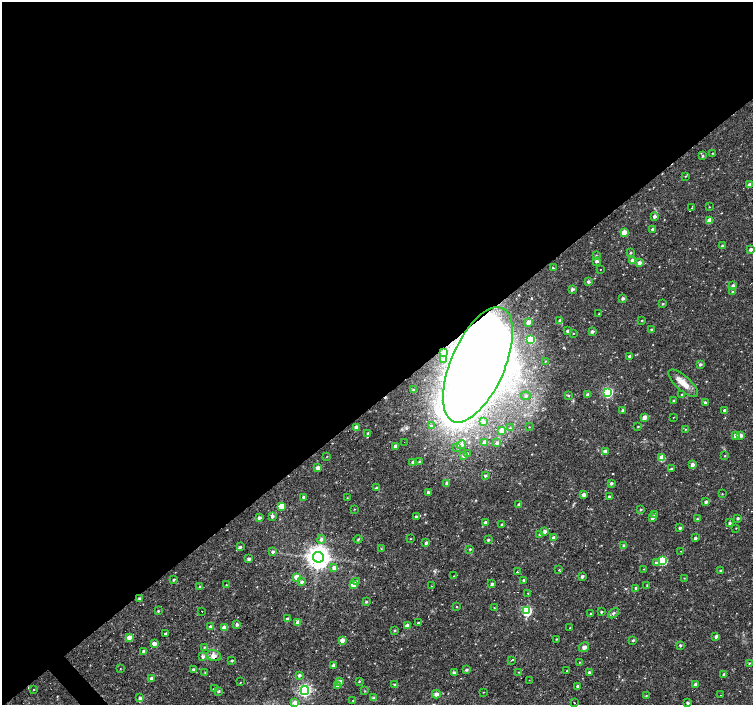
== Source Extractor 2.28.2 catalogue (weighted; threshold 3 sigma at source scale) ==
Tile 2 of 4 x 4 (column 2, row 1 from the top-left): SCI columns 1504-3004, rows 4421-5826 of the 6006 x 5966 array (HDU 1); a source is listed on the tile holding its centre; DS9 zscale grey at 2 x 2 block average (1 PNG px = mean of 2 x 2 image px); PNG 755 x 707 px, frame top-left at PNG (2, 2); each listed source drawn as its Kron ellipse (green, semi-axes under 4 px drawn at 4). Shown black and unused: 57% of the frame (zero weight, under 3 of 4 exposures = <1% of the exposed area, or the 3 px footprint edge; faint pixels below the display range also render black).
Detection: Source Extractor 2.28.2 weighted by HDU 2 'WHT'; one run over the whole footprint, this tile lists its part. Background 0.0326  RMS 0.0024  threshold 0.0109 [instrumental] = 3 sigma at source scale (4.5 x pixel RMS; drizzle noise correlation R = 1.50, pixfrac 1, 0.0396/0.0396 arcsec/px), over >= 5 px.
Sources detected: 235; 2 inside a brighter object's white glare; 11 cosmic-ray / hot-pixel residue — neither listed nor drawn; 3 inside a brighter listed object's ellipse — not listed separately; the other 219 listed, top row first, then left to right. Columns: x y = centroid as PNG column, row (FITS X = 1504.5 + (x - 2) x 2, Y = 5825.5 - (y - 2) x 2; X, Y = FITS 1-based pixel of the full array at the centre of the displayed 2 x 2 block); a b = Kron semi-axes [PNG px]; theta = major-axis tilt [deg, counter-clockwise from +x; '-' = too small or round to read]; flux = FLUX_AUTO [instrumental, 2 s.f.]
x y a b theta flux
712 153 3 2 - 0.3
702 156 3 3 - 0.65
686 176 3 2 - 0.38
749 185 3 3 - 1.7
709 207 2 2 - 0.34
692 208 2 2 - 0.24
654 216 3 3 - 1.5
710 220 3 3 - 5.8
652 229 2 2 - 1.1
624 232 3 3 - 6.1
722 246 3 3 - 1.3
751 249 3 3 - 1.3
630 252 3 2 - 0.56
596 255 3 2 - 0.29
632 260 3 3 - 1.9
597 261 3 2 - 1.3
639 263 3 3 - 2.5
553 268 4 2 - 0.64
600 269 2 2 - 0.27
588 282 3 2 - 1.7
733 285 3 3 - 1.5
572 289 3 3 - 1.4
733 292 3 3 - 1.2
623 298 3 2 - 1.3
663 304 3 2 - 0.46
599 314 2 2 - 0.3
560 320 3 2 - 1.6
642 320 2 2 - 0.4
528 322 3 3 - 4.4
651 329 3 2 - 0.6
568 331 2 2 - 1.7
592 331 3 3 - 1.5
573 333 2 2 - 0.26
531 339 4 3 - 24
443 352 2 2 - 0.39
630 357 2 2 - 2.3
444 360 2 2 - 0.9
545 361 2 2 - 0.32
700 364 3 2 - 1.1
478 365 62 27 66 750
683 383 18 7 -41 6.5
413 390 3 2 - 0.52
608 392 4 4 - 47
682 394 3 2 - 0.48
588 395 3 3 - 1.9
526 396 4 3 - 0.8
568 396 3 3 - 0.53
673 400 3 2 - 0.6
705 402 2 2 - 1.2
623 410 3 3 - 0.87
724 410 3 3 - 1.3
645 417 3 3 - 4.4
673 417 2 2 - 0.24
483 421 3 3 - 1.1
431 425 4 3 - 0.78
638 426 2 2 - 0.44
356 427 3 3 - 3.5
529 427 2 2 - 0.29
510 428 3 2 - 0.48
685 429 3 2 - 0.29
501 430 3 3 - 4.1
368 433 3 2 - 0.75
736 436 3 3 - 3.9
741 436 3 3 - 2
404 442 2 2 - 0.57
485 442 3 3 - 3.1
497 443 4 3 - 1.2
461 445 4 4 - 2.9
395 446 3 3 - 3.3
457 447 2 2 - 0.51
605 451 3 3 - 3.7
468 454 3 2 - 1.3
463 455 3 3 - 1.4
327 456 2 2 - 0.2
725 456 2 2 - 0.39
662 458 3 3 - 11
419 461 3 2 - 0.55
413 462 3 3 - 1.2
692 465 3 3 - 2.3
318 468 3 3 - 3.7
671 469 3 2 - 0.63
485 475 3 3 - 1
447 483 3 3 - 1.2
611 483 3 2 - 1.1
377 488 3 2 - 1.5
428 492 2 2 - 1.1
722 494 3 2 - 0.31
584 495 3 3 - 3
609 496 3 2 - 1.3
303 497 3 2 - 1.2
347 498 2 2 - 0.28
706 502 3 2 - 1.7
519 504 3 2 - 1.5
281 506 3 3 - 10
354 509 3 2 - 0.36
640 509 3 2 - 0.61
655 514 3 3 - 1.4
272 516 3 2 - 1.5
416 517 3 3 - 1.2
259 518 3 2 - 1.8
652 518 3 3 - 1.4
738 518 2 2 - 0.99
697 519 3 2 - 0.68
485 523 3 3 - 3.2
730 523 3 3 - 1.2
502 525 2 2 - 1.5
680 528 2 2 - 1.1
736 528 2 2 - 0.24
545 531 3 3 - 2.2
540 534 3 3 - 1.5
554 538 3 2 - 4.7
695 538 2 2 - 1.5
321 539 4 4 - 1.3
358 539 4 3 - 0.51
410 539 2 2 - 0.27
488 540 3 2 - 0.89
426 543 3 2 - 1.3
624 545 3 3 - 1.3
240 547 3 3 - 1.2
381 549 2 2 - 0.27
470 549 3 2 - 0.55
273 551 3 3 - 1.2
681 551 2 2 - 0.76
318 557 5 5 - 540
248 559 3 3 - 1.5
663 560 4 3 - 27
656 563 4 3 - 1.6
334 568 3 3 - 2
644 569 2 2 - 0.32
559 570 3 2 - 0.38
720 570 2 2 - 0.64
517 572 2 2 - 1.4
454 576 2 2 - 0.26
582 576 3 3 - 1.3
297 577 3 3 - 8.2
684 578 2 2 - 0.28
174 580 3 2 - 0.63
524 580 2 2 - 1.2
302 582 3 3 - 1.6
356 582 3 3 - 1.5
492 584 3 3 - 1.6
226 585 2 2 - 0.28
353 585 3 3 - 6.4
647 585 2 2 - 0.47
200 586 3 3 - 0.58
431 586 2 2 - 0.19
636 588 3 2 - 1.1
528 593 3 2 - 0.34
139 598 3 3 - 1.2
366 602 3 2 - 0.69
457 607 2 2 - 0.31
494 607 2 2 - 0.34
158 611 3 3 - 0.48
202 611 2 2 - 0.21
527 611 4 4 - 49
601 612 3 2 - 0.69
591 613 2 2 - 0.77
613 613 6 3 44 0.96
287 619 3 2 - 1.1
298 622 3 3 - 4.4
418 623 3 3 - 0.83
237 624 3 3 - 1.3
407 625 3 3 - 1.5
211 626 3 3 - 1.3
224 627 4 3 - 4.1
570 628 2 2 - 0.3
395 630 3 2 - 0.55
165 633 2 2 - 0.72
716 636 3 2 - 1.4
129 638 3 3 - 4.5
556 639 2 2 - 0.38
342 640 3 3 - 3.9
633 640 3 2 - 0.72
154 643 3 3 - 3.6
680 645 2 2 - 0.99
204 647 3 2 - 0.47
584 647 5 4 - 2.1
144 651 3 3 - 1.7
203 656 3 3 - 1.6
214 656 7 5 -19 2.9
512 660 2 2 - 23
232 661 3 2 - 0.58
580 662 2 2 - 0.26
749 663 2 2 - 0.37
333 665 3 2 - 1.5
120 669 2 2 - 0.34
193 669 3 3 - 1.3
466 670 3 2 - 0.97
567 671 2 2 - 0.43
205 672 3 2 - 0.33
454 672 3 2 - 1.6
519 672 3 2 - 0.23
589 673 3 2 - 2.1
299 675 3 3 - 1.4
724 675 3 2 - 1.4
151 678 3 3 - 1.3
529 680 2 2 - 0.2
359 681 3 2 - 0.55
240 682 2 2 - 4.9
340 682 4 3 - 1.7
696 684 3 3 - 2.1
395 685 3 2 - 1.3
338 686 3 3 - 3.3
577 686 2 2 - 1
34 689 3 2 - 0.26
214 689 3 2 - 1.3
305 690 4 4 - 110
218 691 3 3 - 0.98
365 691 3 2 - 0.38
483 692 2 2 - 0.25
436 694 4 4 - 1.9
646 695 3 2 - 0.36
721 695 2 2 - 0.95
140 698 3 3 - 1.5
374 698 4 3 - 0.67
353 700 2 2 - 0.31
295 702 3 3 - 2.6
574 703 2 2 - 0.59
688 703 3 2 - 0.87
Overlapping masked pixels (flux is a lower limit): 1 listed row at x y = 478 365
Diffuse or blended objects may show on this block-average render without a row.